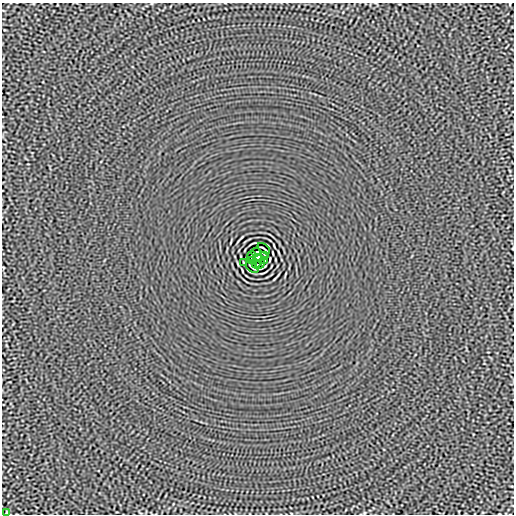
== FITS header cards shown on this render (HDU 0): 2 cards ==
NAXIS1  =                  512
NAXIS2  =                  512

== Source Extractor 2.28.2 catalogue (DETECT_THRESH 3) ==
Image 512 x 512 px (HDU 0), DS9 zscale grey, 1 PNG px = 1 image px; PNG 516 x 516 px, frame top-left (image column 1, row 512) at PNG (2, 3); each listed source drawn as its Kron ellipse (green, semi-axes under 4 px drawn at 4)
Background -3.57e-06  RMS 0.0015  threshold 0.00439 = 3 sigma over >= 5 px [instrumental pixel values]
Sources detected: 12; all 12 listed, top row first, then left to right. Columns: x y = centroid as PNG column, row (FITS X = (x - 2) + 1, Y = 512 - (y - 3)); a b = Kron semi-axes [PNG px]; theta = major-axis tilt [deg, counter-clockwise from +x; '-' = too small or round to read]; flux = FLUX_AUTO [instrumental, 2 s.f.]
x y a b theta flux
264 249 7 2 -40 0.11
256 252 5 2 - 0.085
251 256 4 2 - 0.078
265 256 4 2 - 0.08
258 258 4 4 - 3.7
251 260 3 2 - 0.084
265 260 4 2 - 0.079
243 263 4 2 - 0.082
256 264 4 2 - 0.083
260 264 5 2 - 0.087
252 267 7 2 -40 0.11
6 513 4 2 - 0.077
At the frame edge (FLAGS 8, measured only in part): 1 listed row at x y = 6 513